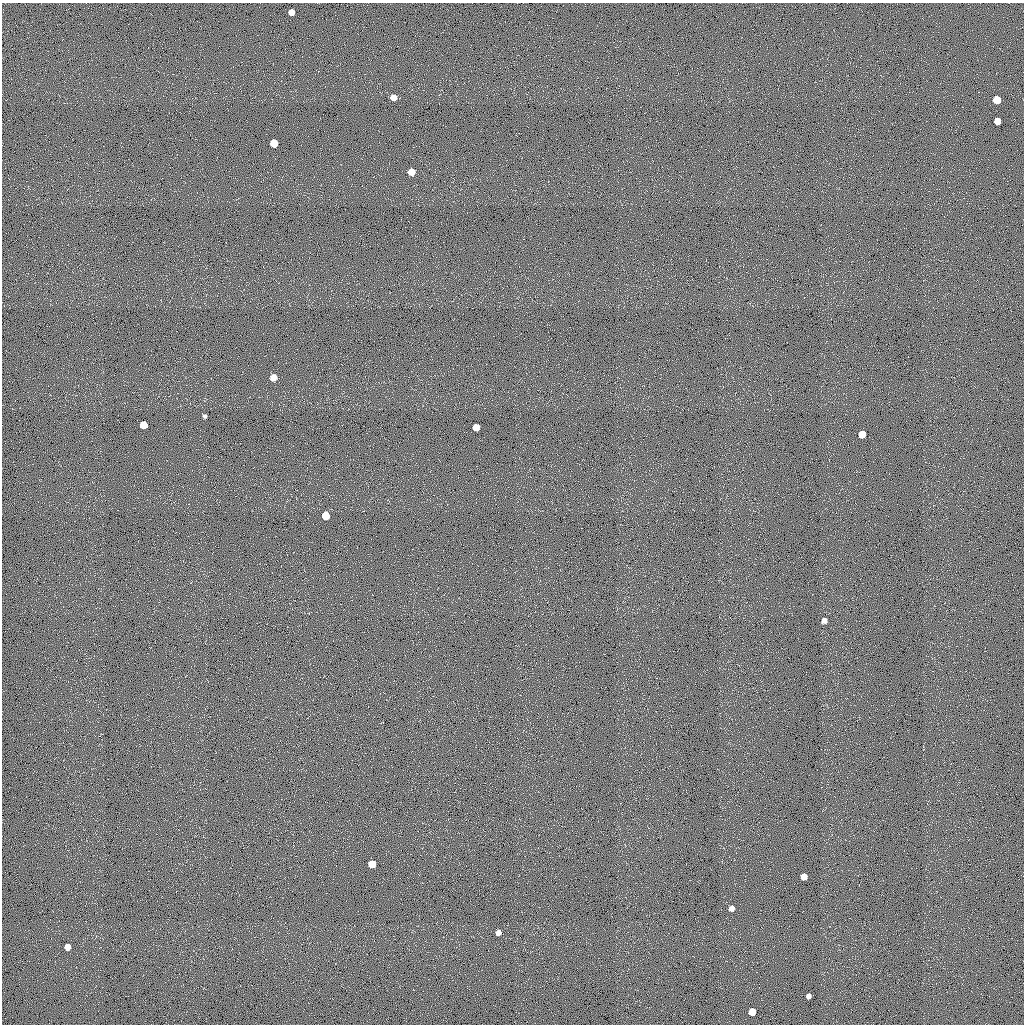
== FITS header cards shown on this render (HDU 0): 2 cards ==
NAXIS1  =                 1022 / length of data axis 1
NAXIS2  =                 1022 / length of data axis 2

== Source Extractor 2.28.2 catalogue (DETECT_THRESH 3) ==
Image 1022 x 1022 px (HDU 0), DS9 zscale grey, 1 PNG px = 1 image px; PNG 1026 x 1026 px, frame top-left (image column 1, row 1022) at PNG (2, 3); no overlay
Background 0.563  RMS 94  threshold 283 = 3 sigma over >= 5 px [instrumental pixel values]
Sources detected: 20; all 20 listed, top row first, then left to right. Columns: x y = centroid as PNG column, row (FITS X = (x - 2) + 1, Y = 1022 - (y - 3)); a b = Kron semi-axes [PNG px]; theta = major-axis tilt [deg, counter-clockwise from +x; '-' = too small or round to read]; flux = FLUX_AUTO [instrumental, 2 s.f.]
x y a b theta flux
291 12 5 5 - 54000
393 97 5 5 - 56000
997 100 5 5 - 170000
997 121 5 5 - 82000
274 143 6 5 - 140000
411 172 5 5 - 80000
273 377 5 5 - 70000
205 416 4 3 - 11000
143 425 5 5 - 150000
476 427 5 5 - 89000
862 434 5 5 - 95000
326 516 5 5 - 180000
824 621 5 4 - 26000
372 864 5 5 - 120000
804 877 5 5 - 88000
731 908 5 5 - 27000
498 933 5 4 - 33000
67 947 5 5 - 48000
808 996 4 4 - 23000
752 1012 5 5 - 97000